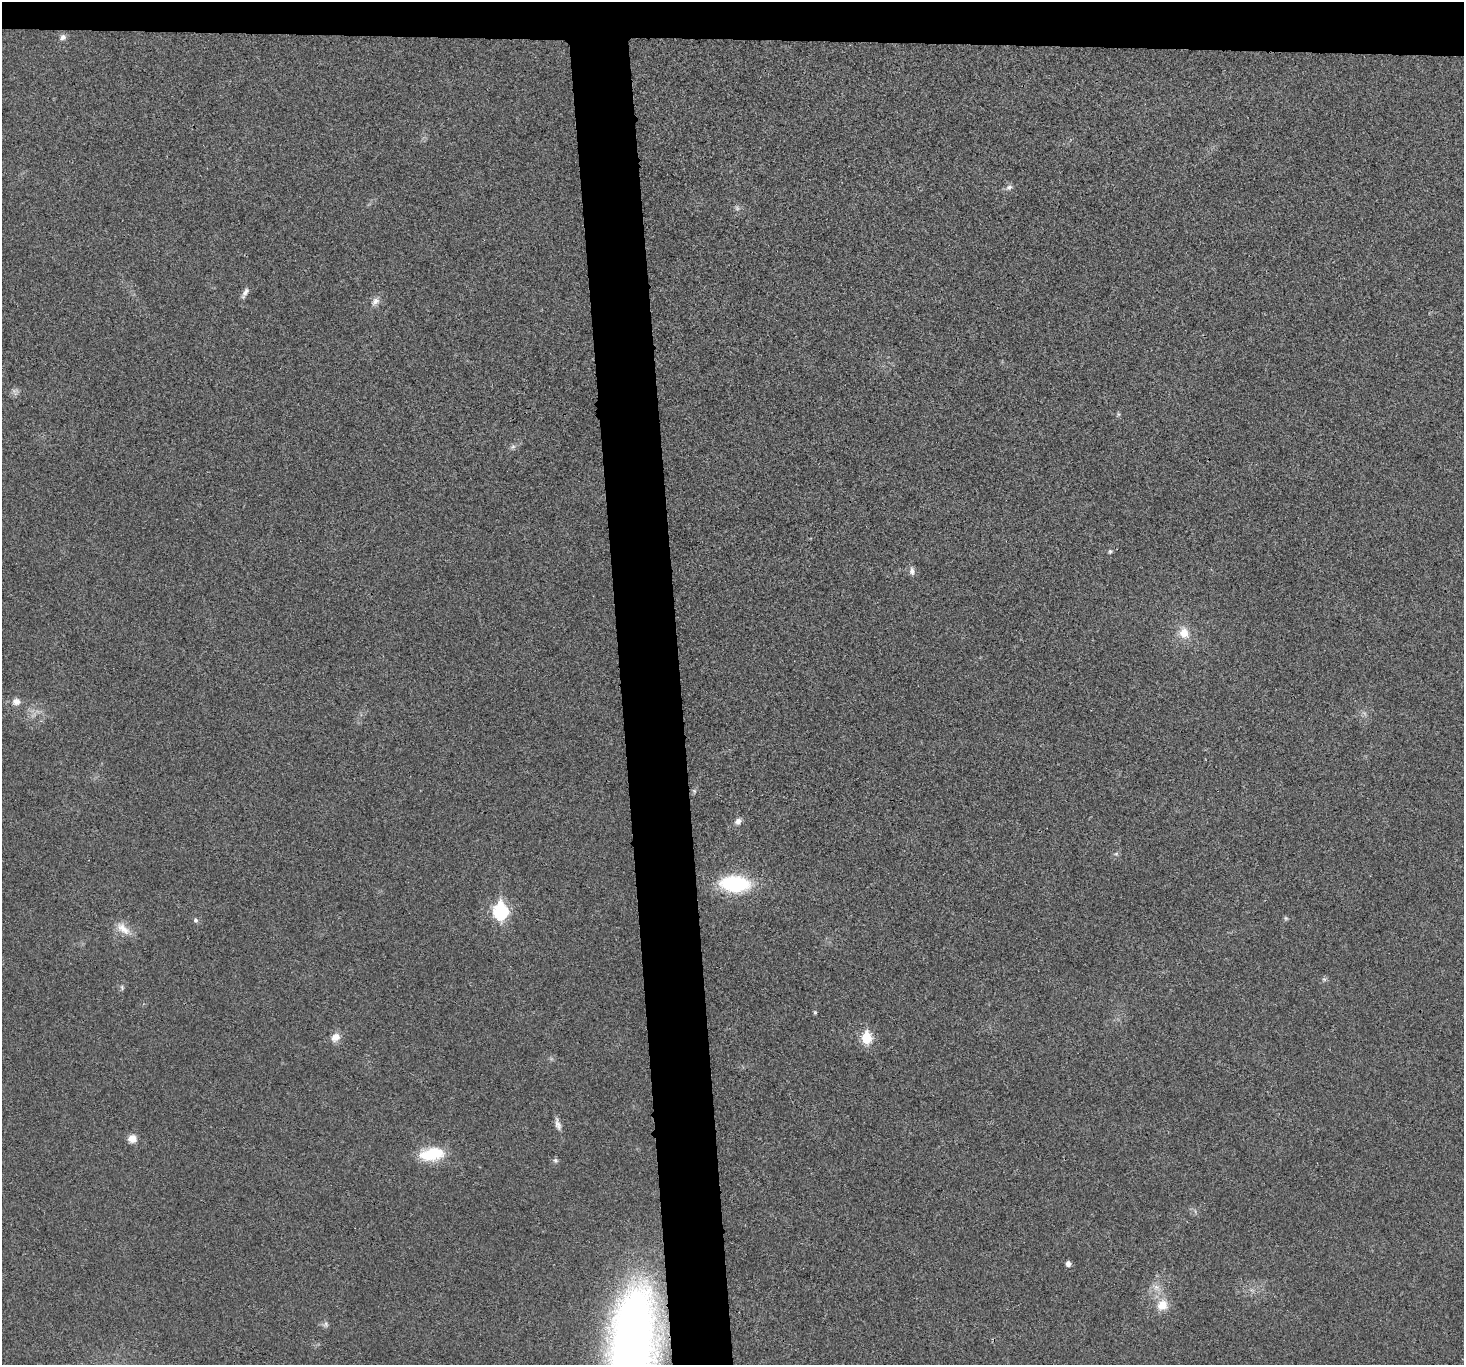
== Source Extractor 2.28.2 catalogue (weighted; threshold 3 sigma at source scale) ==
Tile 2 of 3 x 3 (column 2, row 1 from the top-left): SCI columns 1464-2925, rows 2858-4220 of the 4390 x 4370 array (HDU 1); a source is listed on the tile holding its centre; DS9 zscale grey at full resolution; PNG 1466 x 1367 px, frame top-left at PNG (2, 2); no overlay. Shown black and unused: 7% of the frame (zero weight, under 3 of 4 exposures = <1% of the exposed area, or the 3 px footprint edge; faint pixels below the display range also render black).
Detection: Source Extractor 2.28.2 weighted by HDU 2 'WHT'; one run over the whole footprint, this tile lists its part. Background 0.0201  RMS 0.0059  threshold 0.0266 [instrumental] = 3 sigma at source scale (4.5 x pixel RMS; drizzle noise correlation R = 1.50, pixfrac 1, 0.05/0.05 arcsec/px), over >= 5 px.
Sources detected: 33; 2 too faint to see at this stretch — not listed; the other 31 listed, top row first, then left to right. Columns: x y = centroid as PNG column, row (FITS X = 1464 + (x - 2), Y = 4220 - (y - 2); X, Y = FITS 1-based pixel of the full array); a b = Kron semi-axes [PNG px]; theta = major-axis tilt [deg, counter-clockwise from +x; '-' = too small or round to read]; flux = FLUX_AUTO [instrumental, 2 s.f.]
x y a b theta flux
63 37 7 6 - 2.6
1009 187 10 6 31 2.1
245 293 16 6 61 2.8
375 301 12 9 46 3.5
1118 414 6 4 -72 0.85
513 447 8 6 22 1.6
1110 551 6 5 - 1
912 571 11 7 -82 2.6
1184 633 15 12 -70 8.7
16 701 9 8 - 3.6
738 821 9 7 35 3
1116 854 6 5 - 1
735 884 28 14 -2 52
500 911 8 7 - 110
1286 918 6 5 - 0.87
195 920 7 6 - 1.3
123 929 23 11 -41 7.6
1324 979 6 4 -18 0.93
122 987 7 5 -71 1
815 1012 6 4 -69 0.72
335 1037 13 10 38 4.8
867 1038 7 6 - 32
558 1124 18 7 -73 3.2
132 1139 9 9 - 5.2
432 1154 29 14 8 24
555 1160 7 6 - 1.3
1068 1264 5 5 - 3.1
1156 1287 11 8 -45 4
1162 1305 14 13 - 9.3
326 1324 9 6 80 1.6
632 1347 101 36 84 590
Isophote crosses this tile's border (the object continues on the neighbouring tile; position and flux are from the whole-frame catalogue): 1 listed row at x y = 632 1347